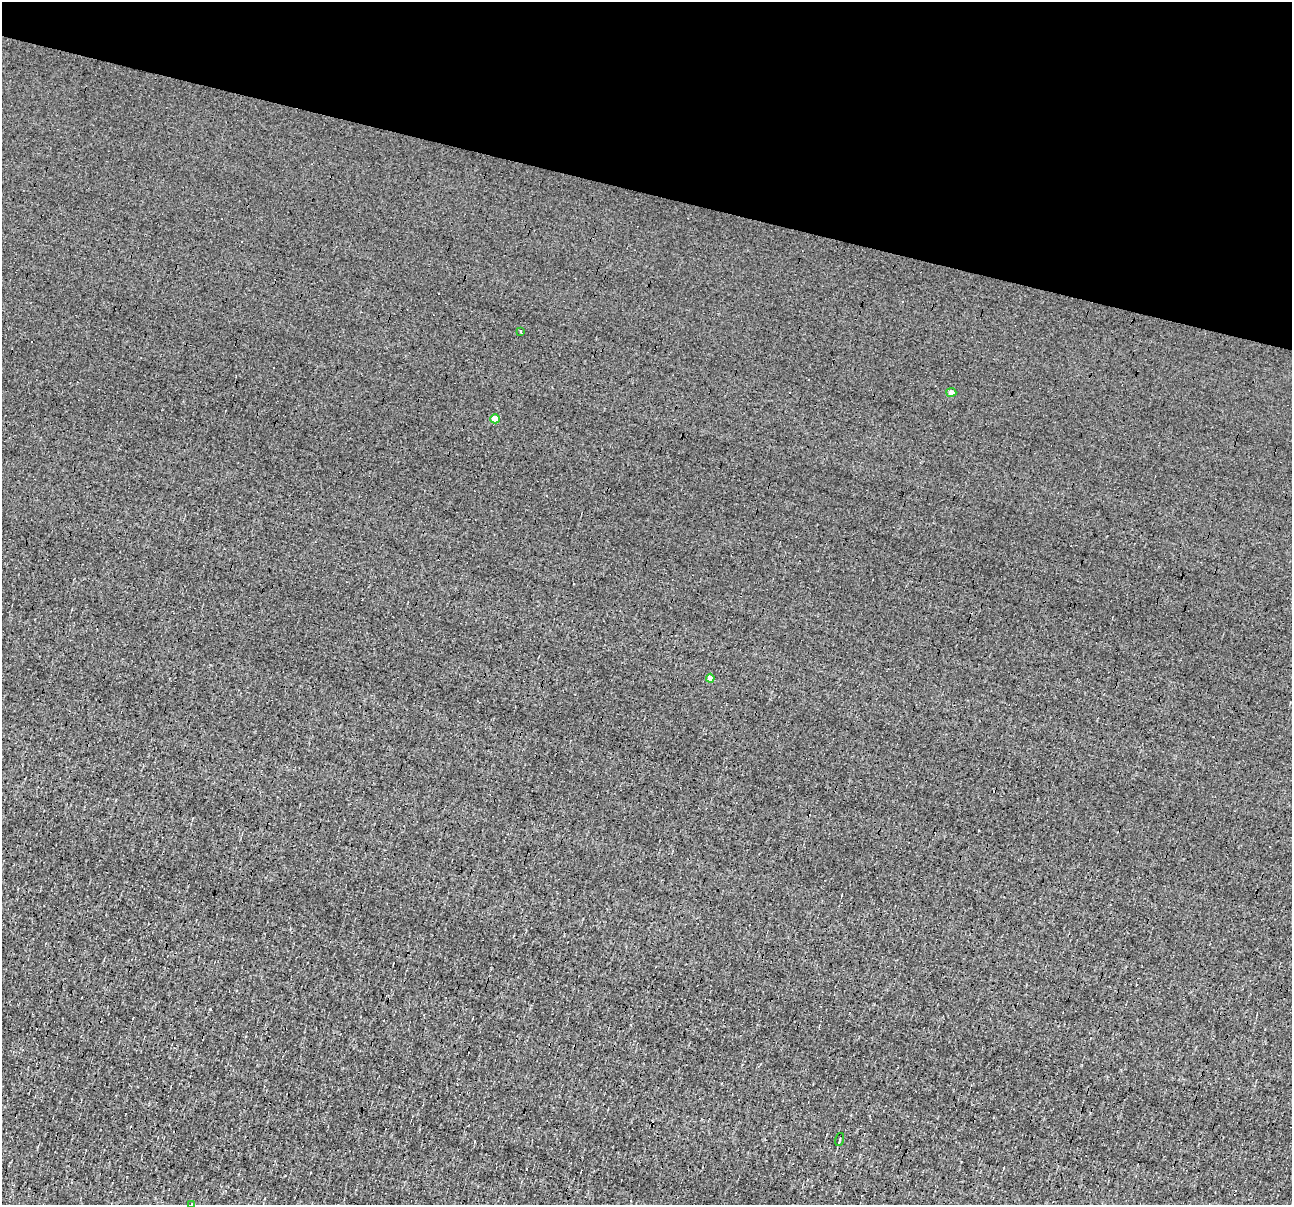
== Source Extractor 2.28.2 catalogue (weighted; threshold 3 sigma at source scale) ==
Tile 2 of 4 x 4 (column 2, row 1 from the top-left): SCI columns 1291-2580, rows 3858-5060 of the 5161 x 5185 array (HDU 1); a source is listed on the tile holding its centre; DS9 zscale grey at full resolution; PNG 1294 x 1207 px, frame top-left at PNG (2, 2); each listed source drawn as its Kron ellipse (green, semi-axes under 4 px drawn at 4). Shown black and unused: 16% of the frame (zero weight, under 3 of 4 exposures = <1% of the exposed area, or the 3 px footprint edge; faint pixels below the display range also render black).
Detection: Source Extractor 2.28.2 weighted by HDU 2 'WHT'; one run over the whole footprint, this tile lists its part. Background 8.59e-04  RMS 0.042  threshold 0.191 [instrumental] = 3 sigma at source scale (4.5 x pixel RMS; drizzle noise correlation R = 1.50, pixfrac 1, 0.05/0.05 arcsec/px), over >= 5 px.
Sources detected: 7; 1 cosmic-ray / hot-pixel residue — neither listed nor drawn; the other 6 listed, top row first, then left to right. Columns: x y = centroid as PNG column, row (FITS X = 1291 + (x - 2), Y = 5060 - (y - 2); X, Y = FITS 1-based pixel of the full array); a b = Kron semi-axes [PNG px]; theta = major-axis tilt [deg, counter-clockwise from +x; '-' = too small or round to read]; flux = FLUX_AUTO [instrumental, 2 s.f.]
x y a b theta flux
521 331 3 3 - 16
951 393 5 4 - 22
495 419 4 4 - 70
710 678 4 4 - 39
840 1140 7 3 73 5.9
192 1204 3 3 - 3.7
Isophote crosses this tile's border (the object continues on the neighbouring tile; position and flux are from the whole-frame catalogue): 1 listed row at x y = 192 1204